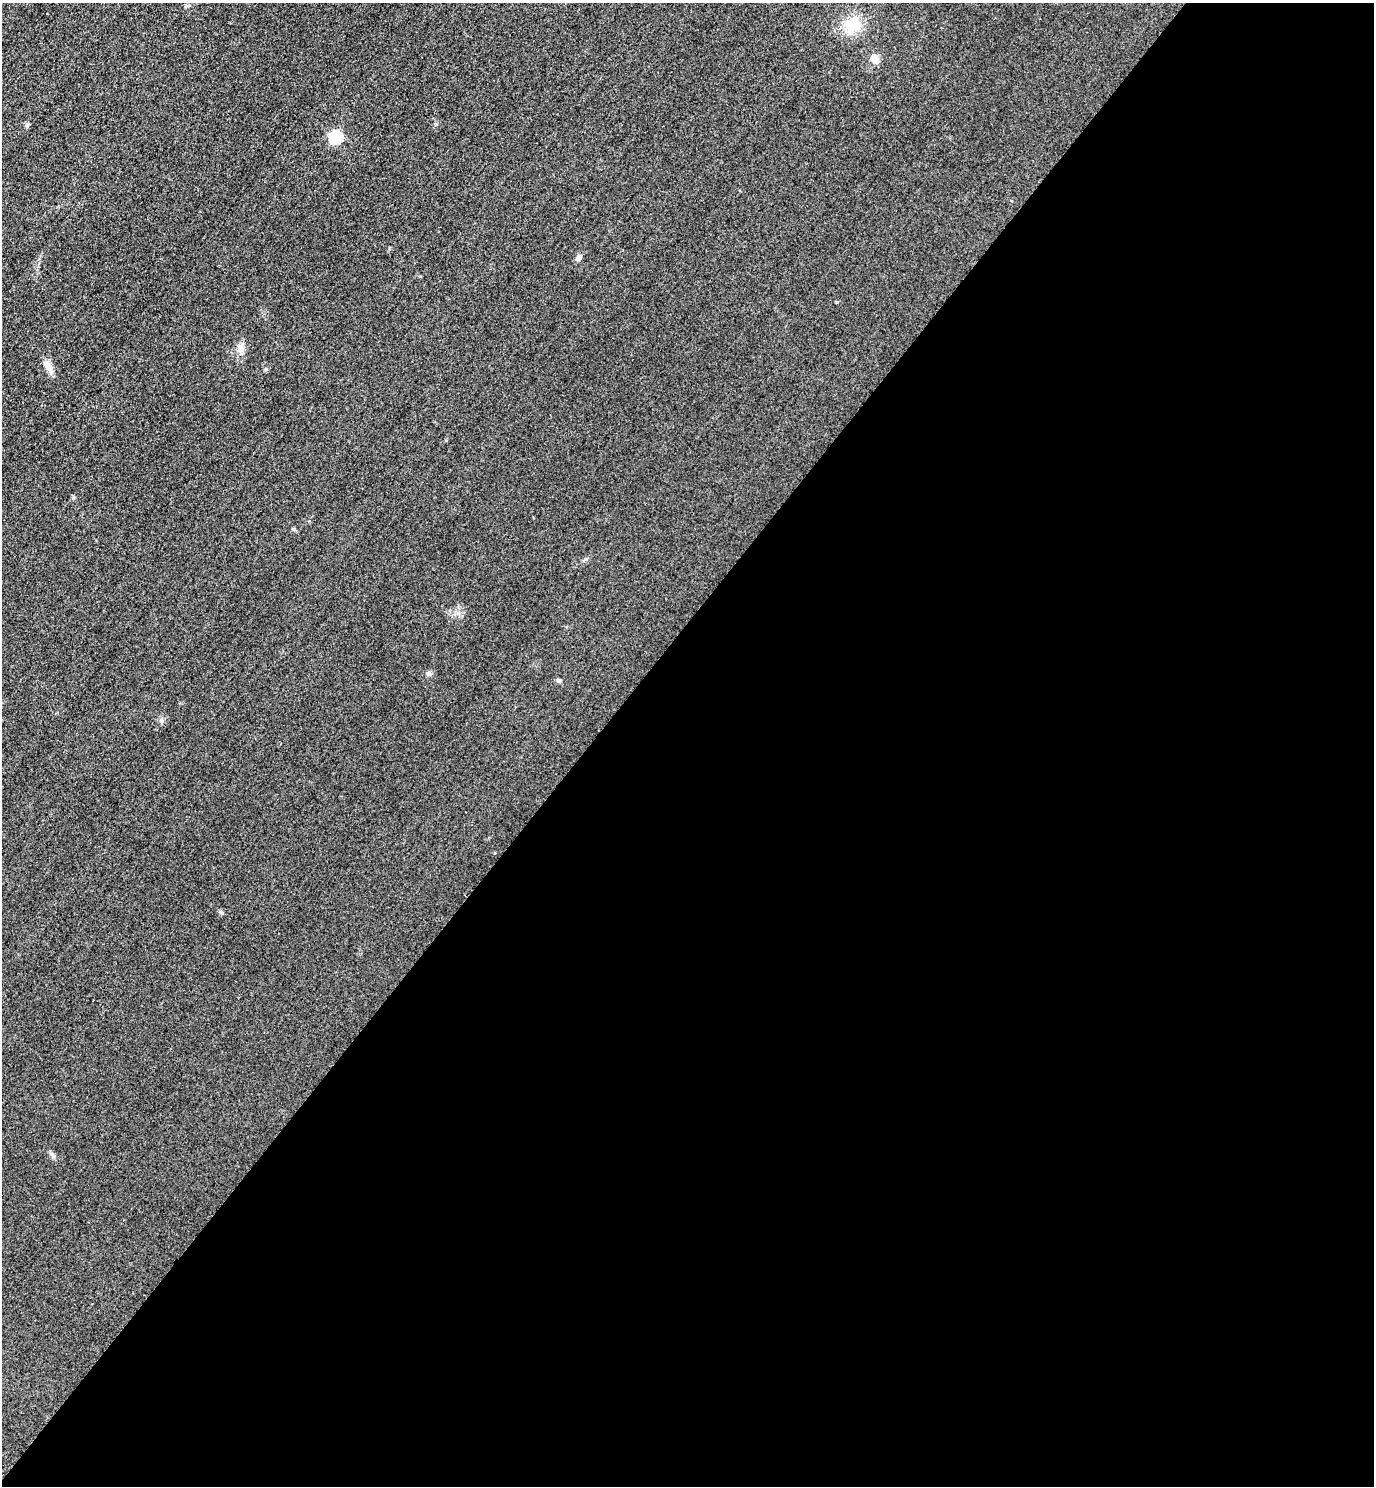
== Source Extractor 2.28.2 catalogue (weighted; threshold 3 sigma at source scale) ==
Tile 12 of 4 x 4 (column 4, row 3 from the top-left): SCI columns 4443-5814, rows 1514-2997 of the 5996 x 5993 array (HDU 1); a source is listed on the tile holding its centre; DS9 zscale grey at full resolution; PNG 1376 x 1488 px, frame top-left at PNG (2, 3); no overlay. Shown black and unused: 57% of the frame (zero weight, under 3 of 4 exposures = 3% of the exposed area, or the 3 px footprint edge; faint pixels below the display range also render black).
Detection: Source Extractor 2.28.2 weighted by HDU 2 'WHT'; one run over the whole footprint, this tile lists its part. Background 0.051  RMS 0.017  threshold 0.0752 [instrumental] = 3 sigma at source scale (4.5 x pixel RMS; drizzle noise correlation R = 1.50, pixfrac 1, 0.05/0.05 arcsec/px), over >= 5 px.
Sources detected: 11; all 11 listed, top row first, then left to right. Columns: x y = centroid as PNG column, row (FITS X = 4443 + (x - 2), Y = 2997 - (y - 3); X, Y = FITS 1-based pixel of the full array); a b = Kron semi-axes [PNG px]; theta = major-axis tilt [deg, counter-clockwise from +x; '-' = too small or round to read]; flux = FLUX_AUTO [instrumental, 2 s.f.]
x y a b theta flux
853 25 15 13 50 52
875 59 12 10 -60 10
27 125 6 5 - 3.2
336 138 6 6 - 150
578 258 8 6 65 5.1
240 347 9 8 - 8.5
49 367 20 7 -62 13
73 497 5 5 - 2.2
429 673 6 6 - 3.8
559 680 6 5 - 3.4
53 1155 7 4 -19 2.9
Unlisted compact peaks at least as high as the median listed source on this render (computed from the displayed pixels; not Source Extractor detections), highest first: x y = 161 720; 222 913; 293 529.